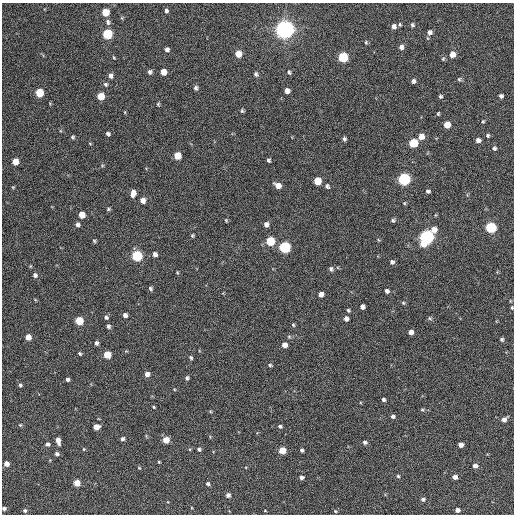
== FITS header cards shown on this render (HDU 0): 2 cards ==
NAXIS1  =                  512 / Axis length
NAXIS2  =                  512 / Axis length

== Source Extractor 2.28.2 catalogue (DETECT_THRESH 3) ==
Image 512 x 512 px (HDU 0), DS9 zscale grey, 1 PNG px = 1 image px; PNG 516 x 516 px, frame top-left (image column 1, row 512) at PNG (2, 3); no overlay
Background 286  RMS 16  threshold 49.4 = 3 sigma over >= 5 px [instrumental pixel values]
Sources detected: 142; all 142 listed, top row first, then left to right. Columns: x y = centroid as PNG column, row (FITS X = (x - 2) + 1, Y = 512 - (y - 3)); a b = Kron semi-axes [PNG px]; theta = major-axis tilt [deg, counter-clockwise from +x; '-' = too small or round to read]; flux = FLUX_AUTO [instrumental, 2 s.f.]
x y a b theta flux
166 11 5 4 - 2200
106 12 5 5 - 22000
122 18 6 4 -71 1200
108 22 8 6 -73 3400
400 24 5 3 - 1400
412 25 5 5 - 1900
393 26 5 5 - 4200
285 29 7 6 - 870000
429 32 6 6 - 3900
107 34 6 5 - 76000
366 42 5 4 - 1400
401 47 6 5 - 4100
167 49 4 4 - 3400
238 54 6 5 - 13000
452 54 5 5 - 11000
343 57 6 5 - 74000
114 58 5 3 - 950
443 59 5 5 - 1500
150 72 5 5 - 2600
164 72 5 5 - 13000
289 72 6 5 - 1900
256 74 6 5 - 2500
110 76 6 5 - 3900
459 79 6 5 - 1700
413 81 5 4 - 3000
105 84 6 6 - 2200
196 88 5 5 - 2500
287 91 5 5 - 5700
39 93 5 5 - 39000
101 96 5 5 - 24000
440 96 4 4 - 1700
501 96 4 4 - 3000
158 104 4 4 - 1400
242 111 4 4 - 1700
438 114 4 3 - 1200
483 121 4 3 - 1100
447 125 5 5 - 14000
108 133 5 4 - 2300
488 135 5 4 - 1700
421 136 6 5 - 9000
73 137 5 5 - 1600
344 139 5 4 - 2300
478 140 5 5 - 4100
413 143 6 5 - 44000
90 144 4 3 - 830
494 148 6 5 - 2300
177 156 5 5 - 20000
268 160 4 4 - 2100
15 162 5 5 - 15000
102 166 5 3 - 1100
404 179 6 6 - 190000
318 181 5 5 - 24000
278 185 6 5 - 9100
327 186 6 5 - 2500
13 187 4 4 - 1000
428 191 4 4 - 2200
133 193 7 5 81 7600
143 200 6 5 - 6200
404 203 5 4 - 1100
108 209 5 5 - 1600
82 215 5 5 - 14000
226 220 5 4 - 1100
393 220 5 4 - 2000
77 224 5 4 - 3000
266 224 5 5 - 4400
491 227 6 6 - 100000
434 230 6 6 - 7900
192 236 5 3 - 1500
427 237 7 6 - 330000
94 241 5 4 - 1400
270 241 5 5 - 43000
285 247 6 6 - 130000
155 254 5 5 - 3600
137 256 6 5 - 99000
392 262 5 5 - 2800
331 269 6 5 - 2500
177 272 5 3 - 1000
35 275 6 5 - 2700
150 288 6 4 -47 2000
387 291 5 4 - 3000
321 294 5 4 - 6500
403 303 5 4 - 1400
362 307 4 4 - 3800
512 308 4 3 - 1100
348 310 4 3 - 1500
125 315 5 4 - 4000
106 317 5 5 - 2200
430 318 6 5 - 1700
346 319 5 4 - 3900
79 321 5 5 - 37000
293 325 5 4 - 1500
108 326 5 4 - 2400
411 332 4 4 - 4400
28 337 5 4 - 11000
289 337 5 5 - 1600
502 339 5 4 - 2100
96 343 4 4 - 2900
284 345 5 4 - 7100
80 353 5 3 - 1600
107 355 5 5 - 26000
191 358 5 4 - 1700
270 365 5 4 - 1500
147 374 5 5 - 5400
187 378 4 4 - 2300
67 379 4 4 - 2500
20 385 5 5 - 1800
174 389 4 3 - 960
383 400 4 4 - 2200
153 407 3 3 - 1200
422 410 5 4 - 1500
393 416 5 4 - 2500
504 419 5 5 - 4200
20 425 5 4 - 1200
280 426 5 4 - 2000
96 427 5 5 - 9600
122 439 4 4 - 2500
58 440 7 4 -77 6800
166 440 5 5 - 14000
365 442 5 4 - 2500
47 444 5 4 - 2900
461 445 4 4 - 5300
84 449 4 4 - 1100
199 449 4 4 - 2000
282 450 5 5 - 19000
302 450 4 3 - 2300
57 454 5 5 - 2500
159 462 4 3 - 1000
6 464 4 4 - 7200
475 466 5 4 - 4000
139 468 5 3 - 870
398 476 5 4 - 1300
301 477 5 4 - 2900
455 477 5 4 - 4900
77 483 5 5 - 16000
208 484 5 5 - 2000
228 495 4 4 - 3400
423 499 5 4 - 2300
4 508 4 4 - 2400
457 510 4 4 - 4100
25 511 5 5 - 2000
265 511 3 2 - 720
335 511 5 4 - 1400
At the frame edge (FLAGS 8, measured only in part): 2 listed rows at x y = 512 308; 4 508